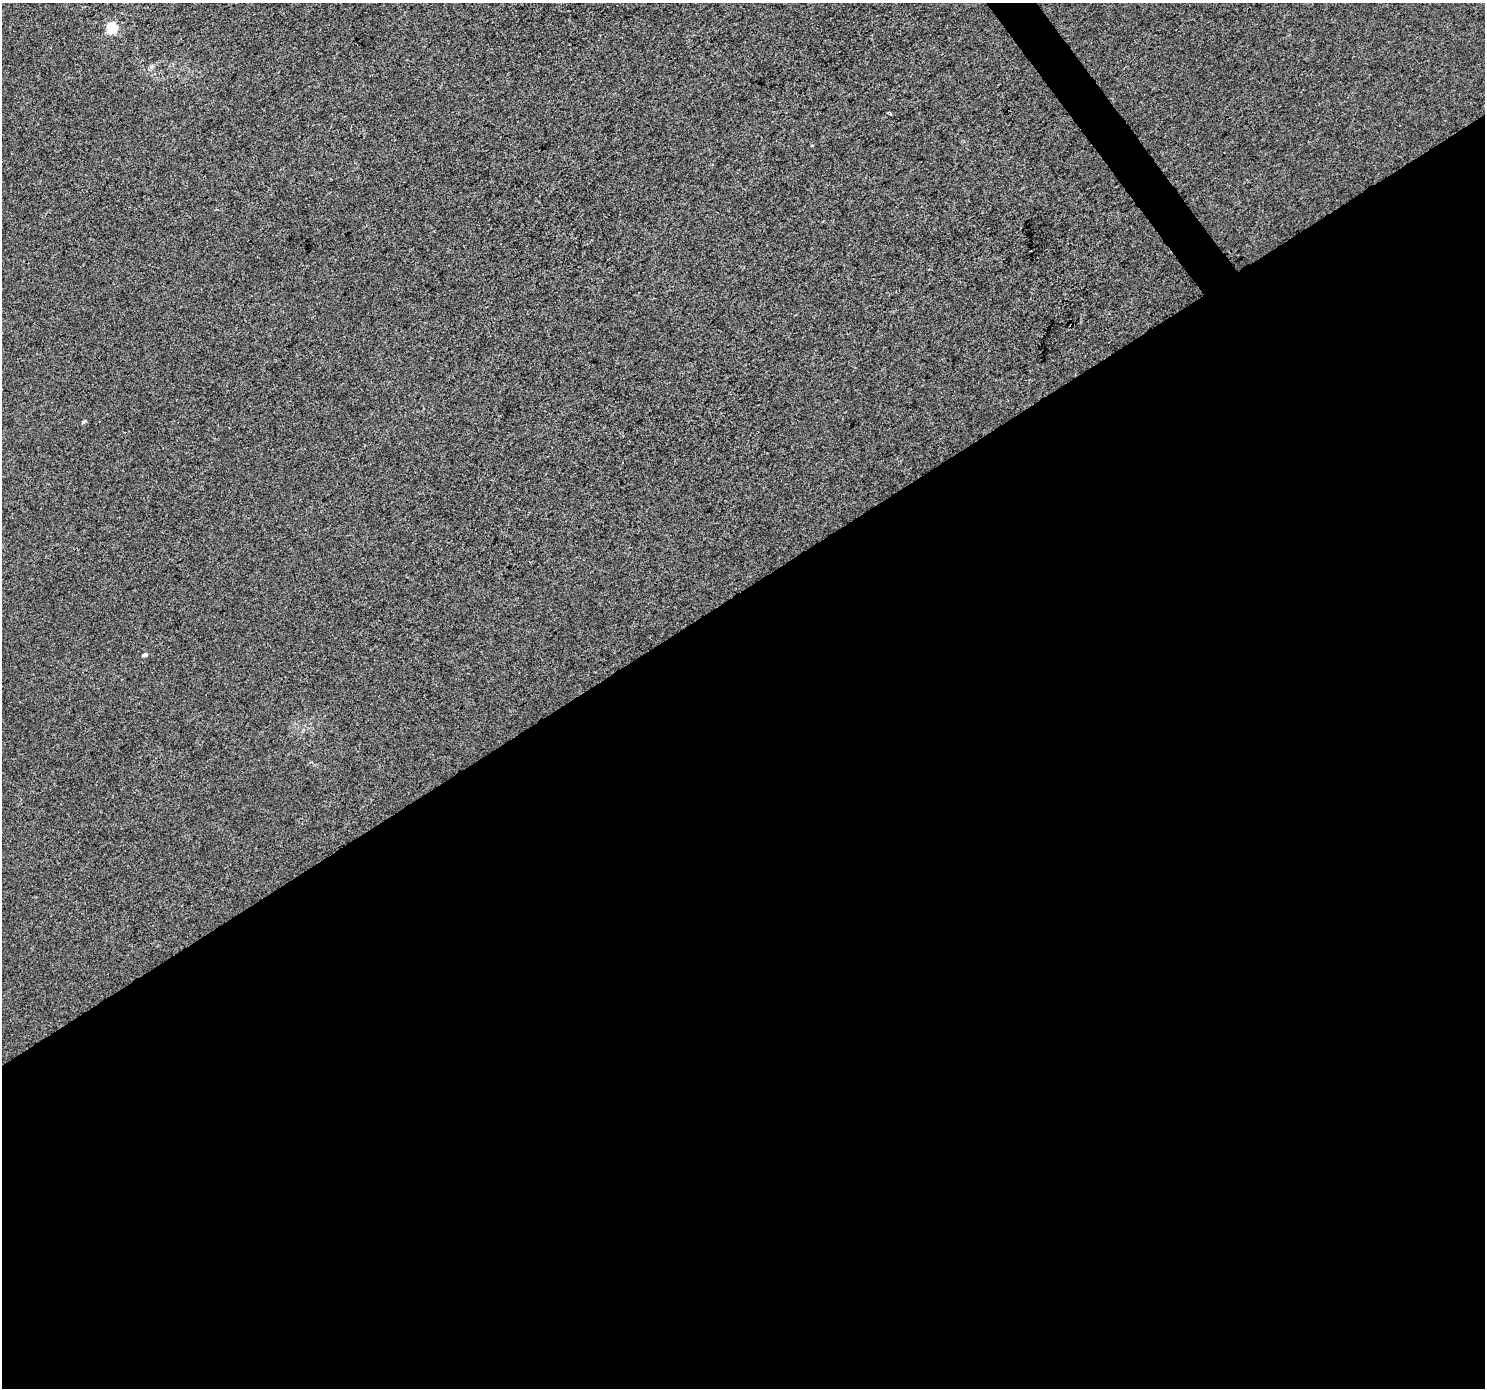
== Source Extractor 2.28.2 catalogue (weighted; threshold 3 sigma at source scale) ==
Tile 15 of 4 x 4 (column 3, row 4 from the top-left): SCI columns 2971-4453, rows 189-1574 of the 5936 x 5861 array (HDU 1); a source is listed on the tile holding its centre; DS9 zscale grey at full resolution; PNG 1487 x 1390 px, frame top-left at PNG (2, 3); no overlay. Shown black and unused: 58% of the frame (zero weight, under 3 of 4 exposures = <1% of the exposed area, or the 3 px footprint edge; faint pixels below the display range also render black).
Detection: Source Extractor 2.28.2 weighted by HDU 2 'WHT'; one run over the whole footprint, this tile lists its part. Background 3.25e-04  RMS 0.0036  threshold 0.0161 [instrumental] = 3 sigma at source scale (4.5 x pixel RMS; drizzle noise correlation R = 1.50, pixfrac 1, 0.0396/0.0396 arcsec/px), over >= 5 px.
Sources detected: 4; all 4 listed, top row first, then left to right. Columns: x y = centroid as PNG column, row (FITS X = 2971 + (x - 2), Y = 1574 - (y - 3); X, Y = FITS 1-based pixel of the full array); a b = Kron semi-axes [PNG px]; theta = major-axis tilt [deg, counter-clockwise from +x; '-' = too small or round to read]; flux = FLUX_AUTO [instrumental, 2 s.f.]
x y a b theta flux
112 28 6 5 - 27
890 113 4 2 - 0.51
83 422 5 4 - 0.52
144 655 5 4 - 1